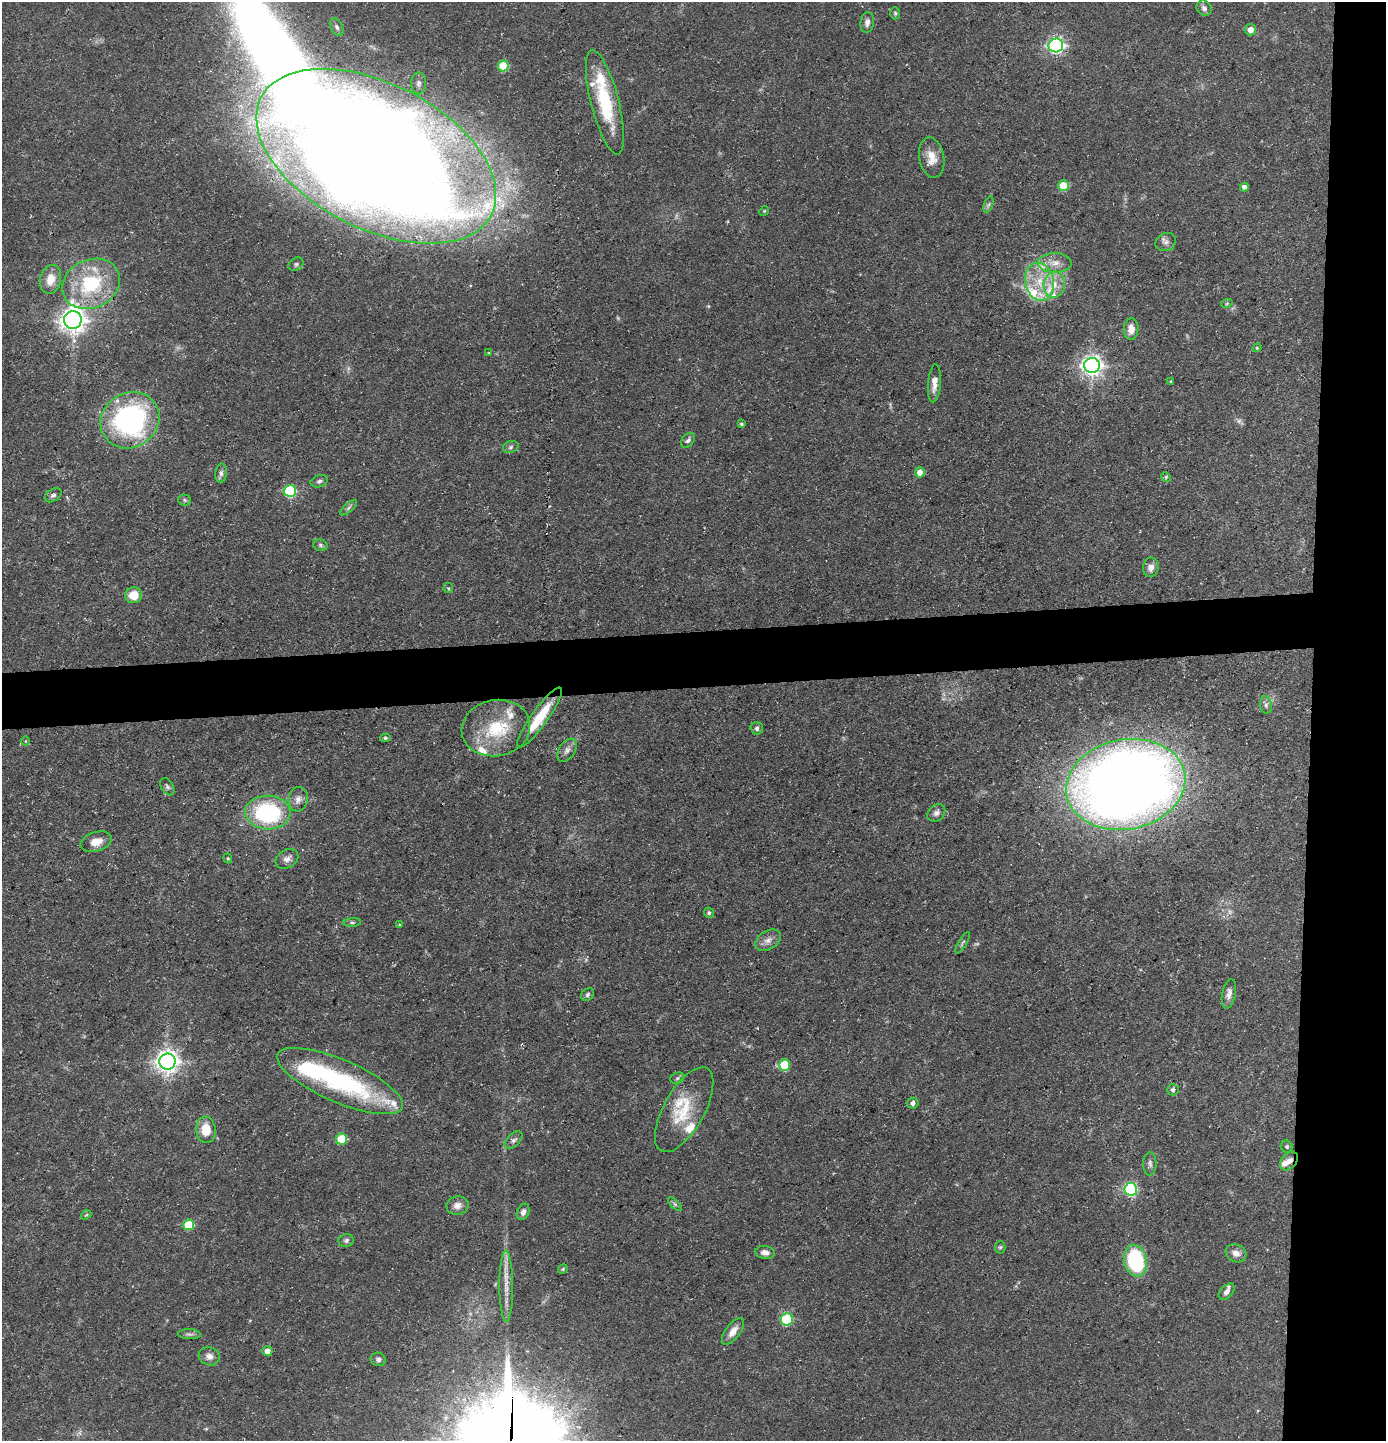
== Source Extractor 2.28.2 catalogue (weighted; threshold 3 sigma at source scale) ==
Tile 6 of 3 x 3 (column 3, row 2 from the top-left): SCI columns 2839-4222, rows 1440-2878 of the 4292 x 4317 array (HDU 1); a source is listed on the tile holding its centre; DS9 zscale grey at full resolution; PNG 1388 x 1443 px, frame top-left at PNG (2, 2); each listed source drawn as its Kron ellipse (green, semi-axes under 4 px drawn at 4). Shown black and unused: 9% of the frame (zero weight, under 3 of 5 exposures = <1% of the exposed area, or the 3 px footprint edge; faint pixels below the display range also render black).
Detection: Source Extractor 2.28.2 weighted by HDU 2 'WHT'; one run over the whole footprint, this tile lists its part. Background 0.0975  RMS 0.0046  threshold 0.0207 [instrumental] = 3 sigma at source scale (4.5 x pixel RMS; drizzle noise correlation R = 1.50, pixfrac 1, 0.05/0.05 arcsec/px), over >= 5 px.
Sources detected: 120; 5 too faint to see at this stretch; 2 inside a brighter object's white glare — neither listed nor drawn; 12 inside a brighter listed object's ellipse — not listed separately; the other 101 listed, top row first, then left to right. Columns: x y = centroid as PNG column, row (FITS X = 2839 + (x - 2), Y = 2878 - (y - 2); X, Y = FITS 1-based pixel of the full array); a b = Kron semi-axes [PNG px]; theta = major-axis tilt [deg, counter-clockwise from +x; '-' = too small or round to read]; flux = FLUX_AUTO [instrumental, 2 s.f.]
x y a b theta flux
1204 8 8 7 - 1.8
895 13 6 5 - 0.71
867 22 10 6 82 2.1
337 27 9 6 -60 1.3
1251 30 5 5 - 4.2
1056 45 7 7 - 130
503 66 5 5 - 19
419 83 11 7 89 1.9
605 102 53 14 -76 31
376 156 129 72 -27 1600
932 157 20 12 -79 6.6
1063 186 5 5 - 14
1244 187 4 4 - 1.6
989 205 8 4 71 0.92
764 211 5 4 - 0.53
1166 242 10 9 - 2.2
1055 263 17 9 -1 4.9
296 264 8 6 31 1.1
51 279 15 10 75 6.9
1039 282 19 14 -77 13
91 284 30 24 26 34
1054 285 13 10 81 6.3
1227 303 6 3 20 0.59
73 320 9 8 - 450
1131 329 11 7 88 4.2
1257 348 4 4 - 0.54
489 353 3 3 - 0.37
1092 365 8 7 - 270
1171 381 3 2 - 0.66
934 383 19 6 85 4
130 420 30 27 33 100
741 424 4 3 - 0.82
688 440 8 5 51 1.3
511 447 8 6 18 1.1
920 472 5 5 - 4.1
221 473 9 5 86 1.6
1166 477 5 4 - 0.63
319 481 9 6 16 1.3
290 491 6 6 - 50
53 495 9 6 31 1.3
185 500 6 5 - 0.83
348 508 10 4 41 1
320 545 7 5 -17 1
1151 567 10 7 79 2.8
448 588 5 4 - 0.54
134 595 8 8 - 8
1266 705 9 6 -81 1.5
540 717 36 8 54 15
496 728 34 28 11 26
757 728 6 6 - 1.3
385 738 5 4 - 0.76
25 741 5 3 - 0.35
567 750 13 8 56 2.4
1126 784 60 45 11 750
167 787 9 6 -58 1.2
298 799 12 9 83 3
268 812 22 17 -2 60
936 813 10 7 43 2
96 842 16 9 17 5.3
228 858 5 4 - 0.55
287 859 12 9 31 2.8
709 913 5 4 - 1
352 923 9 4 4 0.82
399 925 4 3 - 0.39
768 940 14 9 32 3.2
963 943 12 4 60 0.94
1229 994 15 6 78 2.7
587 995 7 5 48 1.1
167 1062 8 8 - 360
784 1065 5 5 - 18
677 1078 7 5 23 0.98
340 1081 68 21 -23 74
1173 1090 6 5 - 1.3
913 1103 6 5 - 1.8
684 1110 47 20 61 21
206 1130 13 9 -87 8.3
342 1139 5 5 - 15
514 1140 11 6 42 1.5
1287 1147 6 5 - 0.81
1289 1161 11 7 49 2.6
1150 1164 12 6 89 1.6
1131 1189 6 6 - 70
675 1204 9 3 -45 0.86
457 1205 11 9 13 3.2
523 1212 8 6 65 1.9
86 1215 5 4 - 0.6
189 1225 5 5 - 20
346 1240 8 6 18 1.3
1000 1247 6 5 - 0.71
765 1252 10 6 -9 2.4
1236 1253 11 8 -25 3.2
1135 1261 16 11 -76 42
563 1269 5 4 - 0.58
506 1286 36 7 -89 6.5
1227 1292 10 6 47 1.8
787 1319 6 6 - 40
733 1331 16 7 54 3.7
189 1334 11 5 -2 1.3
267 1351 5 5 - 3.5
209 1356 11 9 -18 2.8
378 1359 7 6 - 1.5
Overlapping masked pixels (flux is a lower limit): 1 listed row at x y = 1289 1161